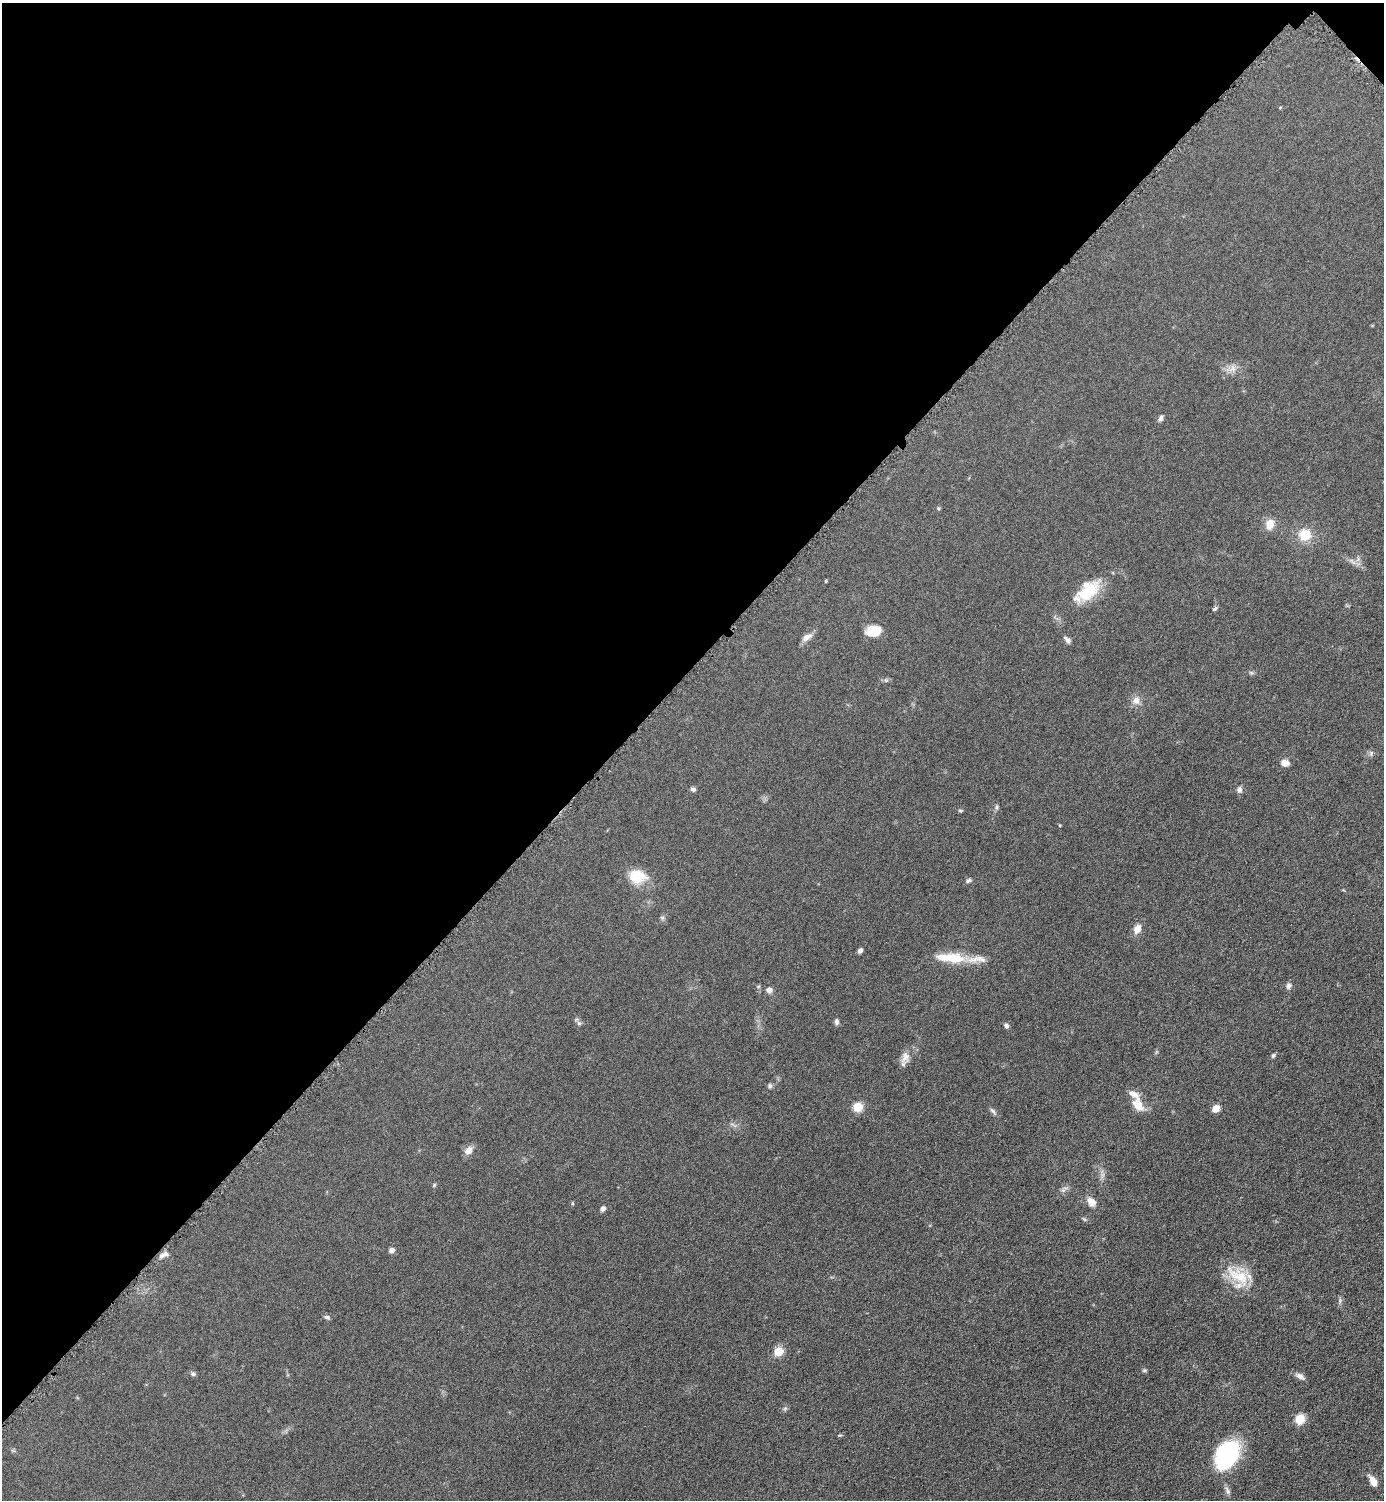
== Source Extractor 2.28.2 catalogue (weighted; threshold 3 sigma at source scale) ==
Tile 2 of 4 x 4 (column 2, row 1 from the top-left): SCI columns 1699-3080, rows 4508-6005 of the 6019 x 6019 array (HDU 1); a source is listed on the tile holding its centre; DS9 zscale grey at full resolution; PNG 1386 x 1502 px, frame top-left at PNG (2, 3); no overlay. Shown black and unused: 45% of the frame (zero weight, under 4 of 8 exposures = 1% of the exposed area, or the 3 px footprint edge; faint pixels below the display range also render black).
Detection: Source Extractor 2.28.2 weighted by HDU 2 'WHT'; one run over the whole footprint, this tile lists its part. Background 0.0761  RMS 0.0057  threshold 0.0234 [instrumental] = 3 sigma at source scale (4.09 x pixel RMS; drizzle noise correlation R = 1.36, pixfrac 0.8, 0.05/0.05 arcsec/px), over >= 5 px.
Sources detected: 54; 3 inside a brighter listed object's ellipse — not listed separately; the other 51 listed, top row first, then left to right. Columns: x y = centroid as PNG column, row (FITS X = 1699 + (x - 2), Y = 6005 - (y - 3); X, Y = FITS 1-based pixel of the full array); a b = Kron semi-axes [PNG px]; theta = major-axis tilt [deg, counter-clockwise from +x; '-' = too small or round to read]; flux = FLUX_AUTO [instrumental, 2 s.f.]
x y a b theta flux
1160 418 8 6 68 1.3
1270 524 12 9 74 5.3
1305 535 13 12 - 10
826 581 4 4 - 0.45
1088 591 29 17 43 18
1215 609 7 4 44 0.82
873 631 14 10 11 11
806 637 14 7 30 3
1067 640 10 5 -42 1.7
1136 700 11 10 - 3.2
1371 753 9 3 85 0.84
1285 763 8 6 -5 4
693 789 7 5 -17 1.1
1239 789 7 6 - 1.6
996 807 6 4 90 0.87
960 811 6 4 -1 0.61
637 876 19 15 -7 12
968 880 8 5 25 1.1
1137 929 12 9 65 3.7
860 950 6 5 - 1.3
955 959 25 14 3 11
1288 986 8 6 78 1.5
769 990 7 7 - 2
836 1022 9 5 -80 1.2
579 1023 6 5 - 0.99
1006 1026 6 6 - 1.2
1273 1055 6 5 - 0.91
905 1057 17 10 70 4.1
770 1086 7 5 90 0.97
1138 1105 20 13 -51 6.8
858 1107 5 5 - 22
1216 1109 8 7 - 3.8
993 1111 10 4 -45 1.2
468 1150 10 8 53 3.7
434 1185 6 4 47 0.56
1063 1190 5 5 - 1.1
1091 1202 12 8 -43 4.2
603 1208 7 6 - 1.4
391 1250 7 6 - 1.7
164 1254 16 4 24 1.8
1238 1276 36 16 -28 15
327 1317 7 5 -16 1.1
778 1352 5 5 - 20
1144 1370 6 4 1 0.66
193 1374 6 5 - 0.99
1300 1376 11 7 -28 2.2
785 1408 7 4 19 0.76
1300 1419 12 10 61 6.1
1227 1455 31 21 57 46
1373 1481 13 7 -62 4.3
1227 1491 13 5 -65 1.7